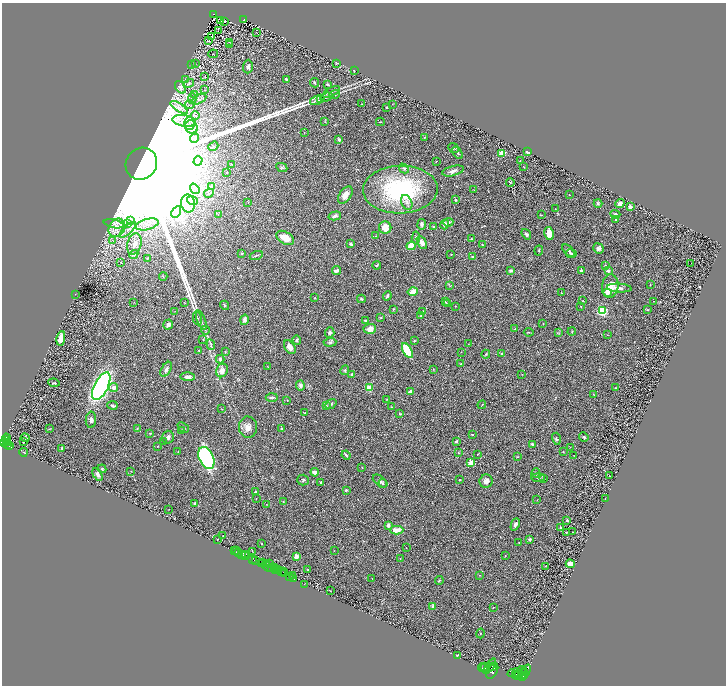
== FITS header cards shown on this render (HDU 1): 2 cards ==
NAXIS1  =                 1448
NAXIS2  =                 1367

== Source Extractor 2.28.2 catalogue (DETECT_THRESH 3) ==
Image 1448 x 1367 px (HDU 1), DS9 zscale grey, zoomed out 1/2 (1 PNG px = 2 x 2 image px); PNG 728 x 688 px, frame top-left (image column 1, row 1366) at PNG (2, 3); each listed source drawn as its Kron ellipse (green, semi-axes under 4 px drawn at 4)
Background 0.425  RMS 0.028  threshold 0.0853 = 3 sigma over >= 5 px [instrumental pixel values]
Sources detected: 381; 44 cannot appear on this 1/2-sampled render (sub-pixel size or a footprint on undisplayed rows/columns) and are neither listed nor drawn; the other 337 listed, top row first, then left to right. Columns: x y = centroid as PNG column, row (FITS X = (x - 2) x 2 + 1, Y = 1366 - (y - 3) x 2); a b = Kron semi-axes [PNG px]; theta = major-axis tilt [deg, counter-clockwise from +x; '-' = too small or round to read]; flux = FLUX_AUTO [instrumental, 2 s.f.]
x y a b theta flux
214 14 3 2 - 40
244 20 4 3 - 52
220 21 2 1 - 1.7
224 21 3 1 - 1.5
218 31 2 1 - 41
256 33 2 1 - 1.4
212 37 2 1 - 1.3
209 40 3 1 - 1.7
230 42 2 1 - 1.6
229 45 3 1 - 1.5
213 54 5 1 - 2.8
336 63 3 1 - 3
192 64 2 1 - 1.2
195 64 2 2 - 1.7
248 67 7 5 86 18
354 71 3 1 - 3.5
204 76 3 2 - 3.2
185 79 3 2 - 3.7
286 79 3 2 - 7.7
315 83 5 2 - 6
189 84 6 3 32 7.3
327 84 3 2 - 8.5
180 87 7 5 -53 17
205 90 3 2 - 3.4
331 92 9 2 26 10
194 94 3 2 - 3.6
334 94 5 2 - 5.6
326 97 6 3 19 8.4
192 98 5 3 - 5.8
199 99 8 4 27 15
321 99 3 2 - 3.3
316 101 6 2 18 7.5
190 104 5 2 - 3.8
362 104 3 2 - 2.4
392 104 2 1 - 1.5
179 107 10 3 -33 22
387 107 2 2 - 4.9
195 115 4 2 - 6.8
184 121 11 5 -8 42
325 121 3 2 - 2.2
380 122 4 2 - 3.2
189 123 7 5 -85 24
191 127 7 6 - 28
304 133 2 2 - 2
425 137 4 2 - 2.9
194 138 4 4 - 11
339 139 3 2 - 11
213 146 5 3 - 5.6
454 148 5 4 - 8.1
527 152 3 2 - 7.8
457 153 7 3 -55 8.7
502 153 3 2 - 230
198 161 5 3 - 7.9
436 161 2 1 - 2.7
520 161 2 2 - 1.6
141 164 16 15 - 760000
231 164 3 2 - 2.1
282 167 6 4 -26 8
524 167 3 2 - 2.1
404 168 5 4 - 9.5
453 171 11 5 14 25
227 172 2 1 - 2.3
510 182 4 2 - 4
211 186 2 2 - 53
195 189 5 4 - 12
400 190 37 23 2 650
474 190 3 2 - 1.8
209 193 5 1 - 3.1
345 195 10 5 55 36
569 195 2 1 - 1.6
192 200 5 4 - 16
456 200 3 2 - 5
407 202 8 5 -66 22
248 203 2 1 - 1.2
598 203 4 4 - 8.3
620 203 5 3 - 24
188 204 9 7 -78 43
630 207 2 2 - 68
555 209 3 2 - 1.9
176 212 6 3 60 13
615 214 5 3 - 11
218 215 3 2 - 3.2
541 215 2 1 - 2.8
335 216 6 3 15 15
615 220 3 3 - 5.5
131 221 4 2 - 5.2
448 222 5 3 - 7.3
114 224 10 4 -12 14
127 224 4 2 - 5.9
147 224 11 5 14 41
422 224 5 3 - 10
445 224 5 4 - 21
433 226 3 2 - 6.2
117 228 9 8 - 45
385 228 6 6 - 66
128 230 10 3 43 15
549 233 6 4 -78 59
526 234 6 3 -54 12
376 236 2 2 - 2.4
285 238 9 6 -32 73
416 238 6 4 86 16
471 239 2 2 - 3.8
112 240 4 3 - 6.5
422 243 7 4 -60 25
134 244 11 7 75 40
351 244 4 3 - 11
482 245 3 2 - 4.1
411 246 4 4 - 64
598 248 5 5 - 16
539 250 5 2 - 4
568 251 8 3 -46 13
242 253 2 2 - 17
134 254 5 3 - 13
451 254 3 2 - 1.7
571 254 5 3 - 7.9
256 256 7 2 19 6.1
473 257 3 2 - 7.8
147 258 3 2 - 3.9
121 262 2 2 - 2.4
691 263 2 1 - 27
377 265 4 2 - 5.3
605 265 3 3 - 5.2
336 270 4 2 - 27
511 271 4 3 - 10
581 271 4 3 - 13
608 271 4 3 - 11
163 276 4 3 - 5
650 285 2 2 - 2.3
450 286 3 2 - 3.1
610 286 12 8 83 73
619 288 12 4 -4 17
413 292 5 4 - 46
607 292 3 3 - 34
561 293 3 2 - 3.1
75 294 2 1 - 1.6
387 296 5 2 - 10
315 298 2 1 - 2.2
361 299 4 3 - 7.7
583 301 2 2 - 4.6
653 301 2 2 - 1.7
134 302 2 1 - 1.5
446 302 4 2 - 4.8
184 303 3 2 - 2.5
447 304 3 3 - 4.3
224 305 5 2 - 4
455 306 2 2 - 2.8
581 307 3 2 - 2.6
393 309 3 3 - 4.8
648 310 4 3 - 3.9
175 311 2 2 - 2
423 311 2 2 - 2.8
602 311 3 3 - 460
420 316 2 2 - 3.1
381 317 3 2 - 3
197 318 7 2 -79 8.4
201 320 10 2 -69 12
244 320 5 3 - 17
365 320 2 2 - 7.2
543 324 2 2 - 8.8
168 325 5 5 - 20
370 329 6 5 - 38
515 329 4 2 - 4.9
205 330 4 2 - 5.1
572 331 4 3 - 4.6
529 332 5 2 - 3.3
330 333 5 4 - 12
559 333 3 2 - 3.4
607 335 3 2 - 1.7
61 338 7 3 79 38
203 339 3 3 - 4
297 340 4 4 - 6.8
414 341 2 2 - 4.7
330 342 6 4 2 11
468 344 2 2 - 2.1
211 345 5 2 - 5.2
290 347 7 5 -58 35
199 350 3 2 - 2.9
407 351 8 4 -61 190
225 352 4 2 - 3.4
461 352 2 2 - 2.5
486 354 4 3 - 6.4
501 354 2 2 - 19
220 359 4 3 - 13
461 364 4 3 - 5.7
268 367 4 1 - 3.4
166 369 8 4 60 22
433 369 3 2 - 2.8
222 370 7 5 66 37
345 370 5 3 - 7
522 374 2 2 - 1.6
352 375 3 2 - 23
188 377 7 4 -1 21
54 383 5 3 - 5.7
101 386 15 7 63 1600
300 386 5 4 - 14
114 387 5 4 - 20
369 388 4 3 - 49
616 388 2 2 - 2.4
411 392 3 3 - 17
594 394 3 2 - 2
272 397 6 2 4 9.5
387 399 4 2 - 2.7
287 400 2 2 - 1.8
331 404 6 4 37 8.1
112 405 5 2 - 10
326 405 4 3 - 4.3
482 405 4 2 - 3.2
392 407 2 2 - 2.5
222 409 2 1 - 1.4
305 413 3 3 - 4.2
400 414 4 3 - 3.8
91 420 8 5 86 19
183 427 6 3 -40 6.9
248 427 10 9 - 36
49 429 3 2 - 2.1
137 429 3 3 - 3.5
282 429 3 2 - 4
182 430 3 3 - 4.2
150 433 4 3 - 4.3
472 434 2 2 - 14
168 437 6 6 - 16
584 437 5 4 - 9.6
6 438 5 3 - 430
25 438 4 3 - 6.4
556 439 6 4 -75 7.7
6 440 4 2 - 480
164 441 2 1 - 1.9
456 441 2 2 - 10
3 442 3 3 - 760
7 442 2 1 - 120
24 442 2 1 - 42
532 444 3 2 - 13
7 445 2 2 - 270
10 446 3 2 - 260
157 446 2 2 - 2.2
570 447 2 2 - 1.7
62 448 3 2 - 6.2
24 452 4 2 - 3.3
178 452 2 1 - 3.1
563 452 3 2 - 1.9
458 453 3 2 - 3.6
477 454 3 2 - 3.5
346 455 4 3 - 8.9
574 455 2 2 - 1.3
517 457 3 2 - 2.6
206 458 12 7 -66 1100
471 463 2 2 - 160
362 468 2 2 - 2.3
102 469 4 2 - 4.5
131 471 2 2 - 2
315 472 4 3 - 33
536 473 5 3 - 7.8
97 474 7 4 -64 21
609 476 2 1 - 1.7
538 477 7 3 -4 10
460 479 2 2 - 8.7
543 479 3 3 - 4.9
303 480 6 5 - 10
380 481 8 5 -38 17
486 481 7 6 - 23
321 482 2 2 - 20
383 483 4 3 - 5.3
346 490 3 2 - 6.8
255 492 3 2 - 8.5
256 498 2 2 - 1.7
605 499 2 1 - 1.5
537 500 2 1 - 2.2
283 501 3 2 - 2.1
194 503 3 2 - 5.8
266 504 3 2 - 1.9
169 509 2 1 - 1.4
567 520 3 2 - 7.7
515 524 6 3 65 14
388 525 4 3 - 18
560 527 3 2 - 4.7
397 530 7 4 2 52
566 532 2 1 - 2.7
573 532 2 2 - 2
223 536 2 1 - 1.8
217 539 2 1 - 1.8
530 539 3 3 - 12
519 542 2 2 - 2.9
261 544 2 1 - 3.1
406 548 2 1 - 1.3
234 551 2 1 - 45
236 551 2 1 - 30
252 551 4 1 - 2.5
334 551 2 1 - 1.5
238 552 2 2 - 210
242 554 2 2 - 1100
246 554 2 2 - 27
245 556 2 1 - 50
296 556 2 2 - 140
505 556 4 2 - 2.7
252 559 4 1 - 56
400 559 2 2 - 2
255 560 2 1 - 870
263 562 2 2 - 560
266 563 4 2 - 64
262 564 3 2 - 490
270 564 3 2 - 600
570 564 4 4 - 39
546 566 3 2 - 2.4
268 567 7 2 -30 460
271 568 3 1 - 360
275 568 3 2 - 930
308 569 2 2 - 2.1
276 570 3 2 - 370
278 570 3 2 - 570
281 571 2 1 - 13
284 571 3 1 - 37
284 574 2 2 - 820
480 575 2 2 - 2.9
290 576 4 2 - 710
292 576 3 2 - 24
372 578 2 2 - 1.6
294 579 3 2 - 73
439 580 4 2 - 4.2
304 584 2 1 - 25
330 591 2 1 - 1.1
433 606 3 3 - 16
493 607 3 2 - 2
480 633 5 2 - 2.9
457 655 2 2 - 5.1
490 666 9 2 54 4800
493 666 3 2 - 2100
483 668 5 2 - 3600
485 668 6 3 -65 6700
492 671 8 4 60 4800
520 671 6 2 52 3000
523 672 5 2 - 2300
525 672 8 2 66 1700
514 673 6 3 15 5300
516 674 3 2 - 2500
518 675 2 2 - 2000
523 675 4 3 - 1600
523 678 3 2 - 1300
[44 sub-pixel or undisplayed-footprint detections neither listed nor drawn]